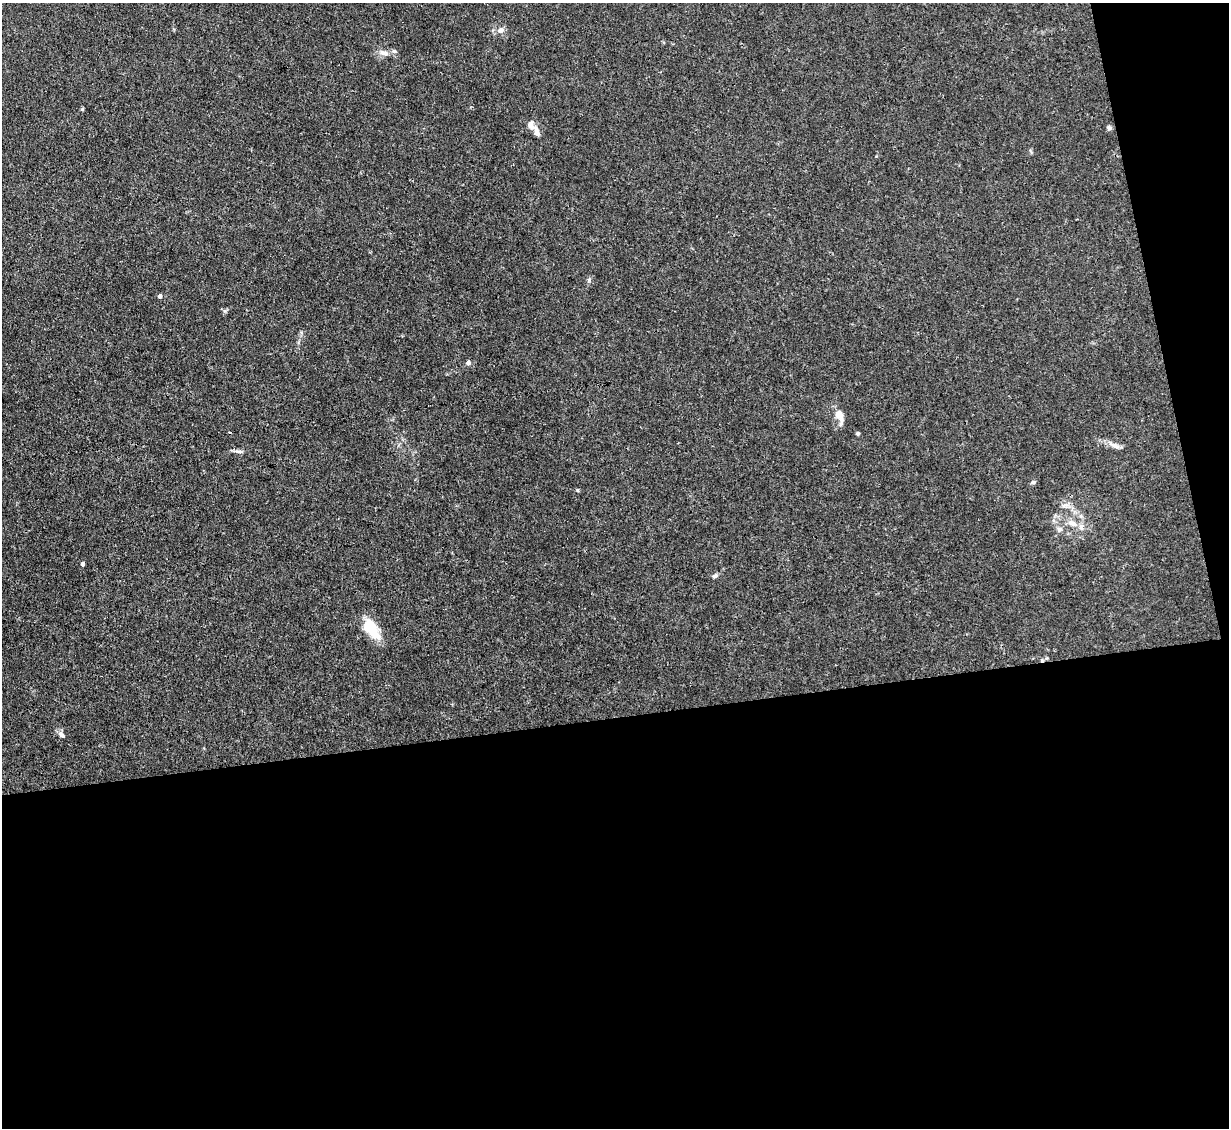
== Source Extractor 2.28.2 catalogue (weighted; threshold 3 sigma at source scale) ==
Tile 16 of 4 x 4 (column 4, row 4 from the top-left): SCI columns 3683-4909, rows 248-1373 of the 4909 x 4883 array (HDU 1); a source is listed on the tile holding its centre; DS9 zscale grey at full resolution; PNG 1231 x 1130 px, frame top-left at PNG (2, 3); no overlay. Shown black and unused: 40% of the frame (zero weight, under 3 of 4 exposures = <1% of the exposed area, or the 3 px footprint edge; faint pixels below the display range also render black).
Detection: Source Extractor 2.28.2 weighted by HDU 2 'WHT'; one run over the whole footprint, this tile lists its part. Background 0.0346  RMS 0.003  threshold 0.0135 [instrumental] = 3 sigma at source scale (4.5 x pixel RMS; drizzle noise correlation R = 1.50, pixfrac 1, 0.05/0.05 arcsec/px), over >= 5 px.
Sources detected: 21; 2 inside a brighter listed object's ellipse — not listed separately; the other 19 listed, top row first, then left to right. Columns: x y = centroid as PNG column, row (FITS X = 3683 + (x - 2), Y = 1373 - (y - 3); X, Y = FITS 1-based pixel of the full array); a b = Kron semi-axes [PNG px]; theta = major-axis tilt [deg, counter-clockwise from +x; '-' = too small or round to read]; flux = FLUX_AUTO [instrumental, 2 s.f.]
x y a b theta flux
501 30 9 8 - 1.6
384 53 13 8 -19 1.9
1109 128 6 6 - 0.64
536 131 19 7 -66 2
589 280 6 4 73 0.49
160 296 4 4 - 0.89
468 363 6 6 - 0.78
839 414 20 10 -83 2.9
858 433 4 3 - 0.59
1114 445 17 6 -22 1.7
238 451 12 4 -9 0.84
1033 482 7 4 10 0.6
1064 505 7 5 0 0.78
1072 523 14 8 -22 2.6
1059 529 8 6 35 0.95
83 564 4 4 - 0.86
715 576 7 5 32 0.77
371 629 26 13 -54 8.3
62 735 10 6 -47 1.1
Unlisted compact peaks at least as high as the median listed source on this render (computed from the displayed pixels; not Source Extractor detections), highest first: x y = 577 490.